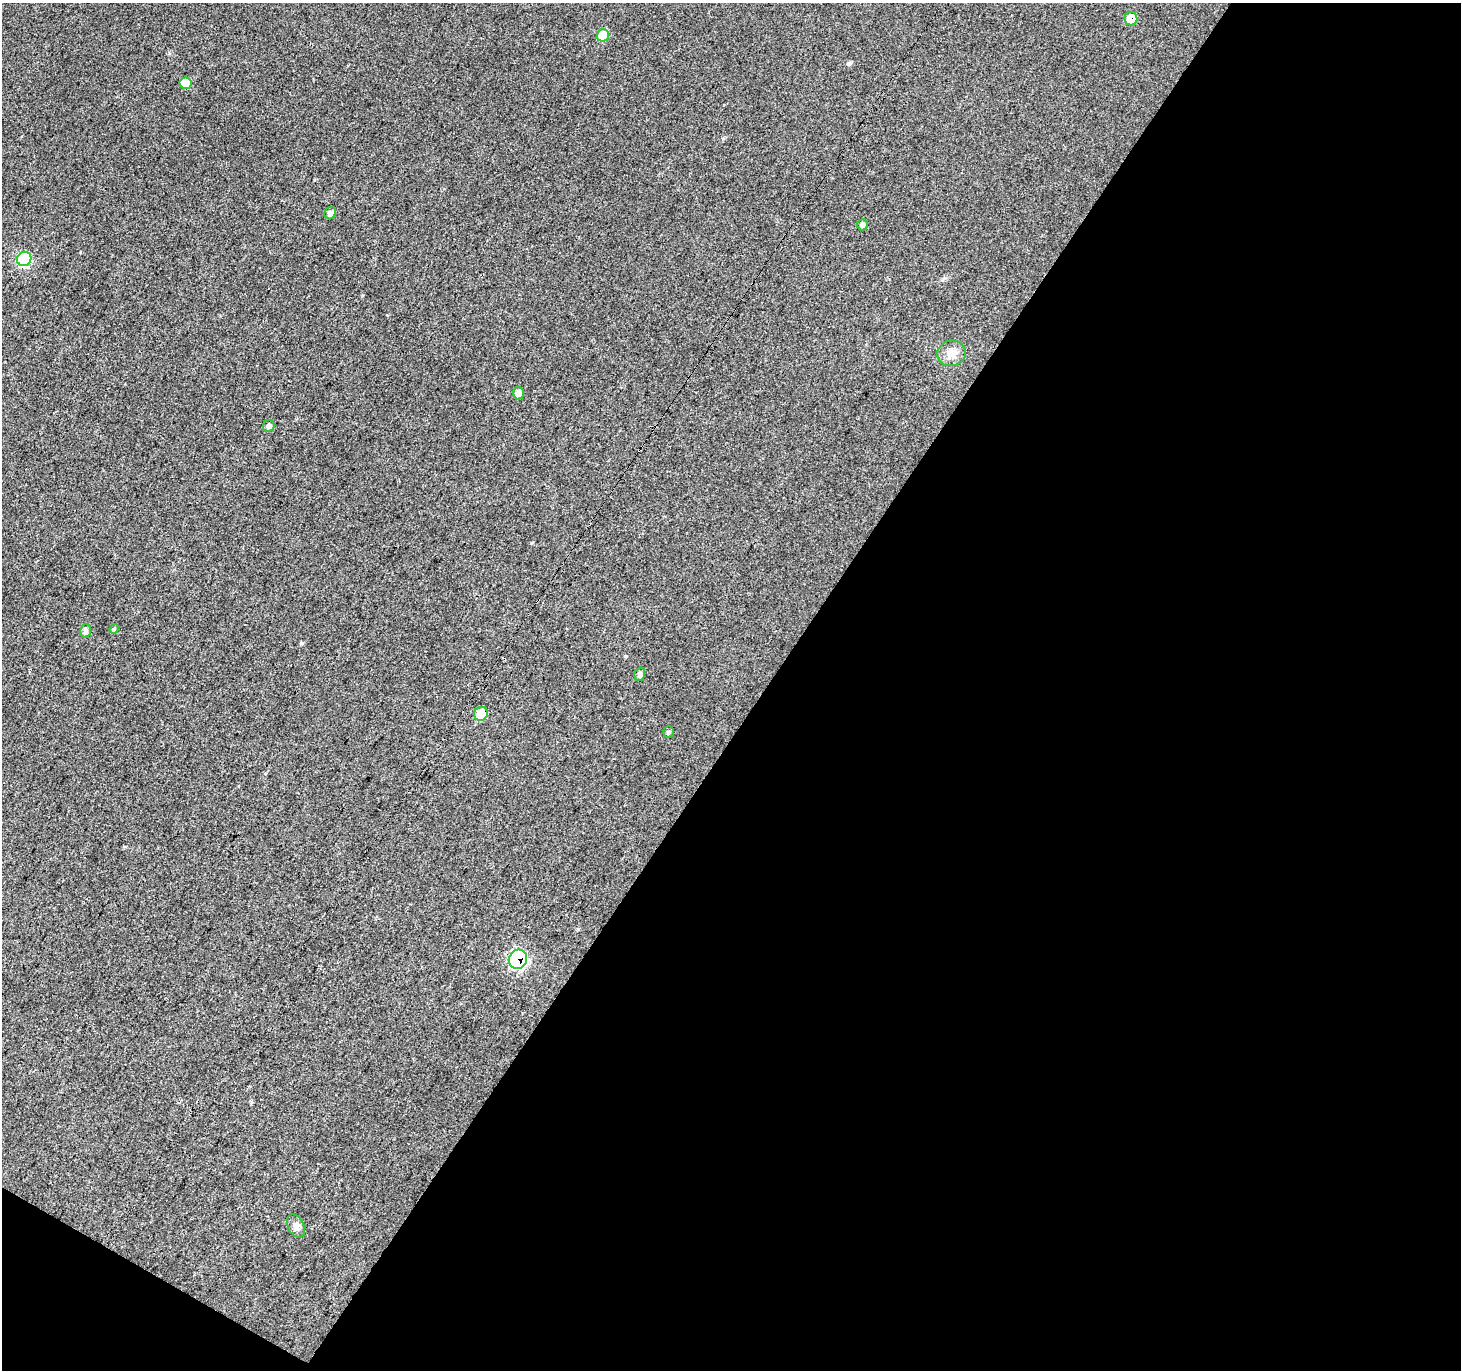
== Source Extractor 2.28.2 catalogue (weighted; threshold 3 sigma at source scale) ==
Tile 4 of 2 x 2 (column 2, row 2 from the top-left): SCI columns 1466-2924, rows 122-1489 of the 2925 x 2958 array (HDU 1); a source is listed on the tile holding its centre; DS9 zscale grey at full resolution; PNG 1463 x 1372 px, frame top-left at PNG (2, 3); each listed source drawn as its Kron ellipse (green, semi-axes under 4 px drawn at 4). Shown black and unused: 49% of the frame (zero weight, under 3 of 4 exposures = <1% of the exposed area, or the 3 px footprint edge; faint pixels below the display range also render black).
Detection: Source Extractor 2.28.2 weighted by HDU 2 'WHT'; one run over the whole footprint, this tile lists its part. Background 0.0834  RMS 0.012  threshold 0.0545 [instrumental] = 3 sigma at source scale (4.5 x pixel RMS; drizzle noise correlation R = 1.50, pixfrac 1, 0.0396/0.0396 arcsec/px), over >= 5 px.
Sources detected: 16; all 16 listed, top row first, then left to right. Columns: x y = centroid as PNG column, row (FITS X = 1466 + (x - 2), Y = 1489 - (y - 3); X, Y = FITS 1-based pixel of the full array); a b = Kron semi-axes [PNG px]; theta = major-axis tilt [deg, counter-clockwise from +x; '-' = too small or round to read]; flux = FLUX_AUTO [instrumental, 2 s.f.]
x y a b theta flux
1131 19 7 6 - 20
603 35 6 6 - 30
185 83 6 5 - 28
330 213 6 5 - 4.9
862 225 6 5 - 3.6
24 259 7 7 - 95
952 353 14 12 13 13
518 393 6 5 - 7.2
269 426 6 5 - 3.6
114 629 5 4 - 1.4
85 631 7 5 74 4.2
640 674 7 5 73 3.2
481 714 7 6 - 32
669 732 6 5 - 1.7
518 959 10 9 - 140
296 1226 12 8 -64 6.7
Overlapping masked pixels (flux is a lower limit): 3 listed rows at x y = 1131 19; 481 714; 518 959
Unlisted compact peaks at least as high as the median listed source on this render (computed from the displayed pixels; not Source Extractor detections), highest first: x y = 849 64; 302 643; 531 543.